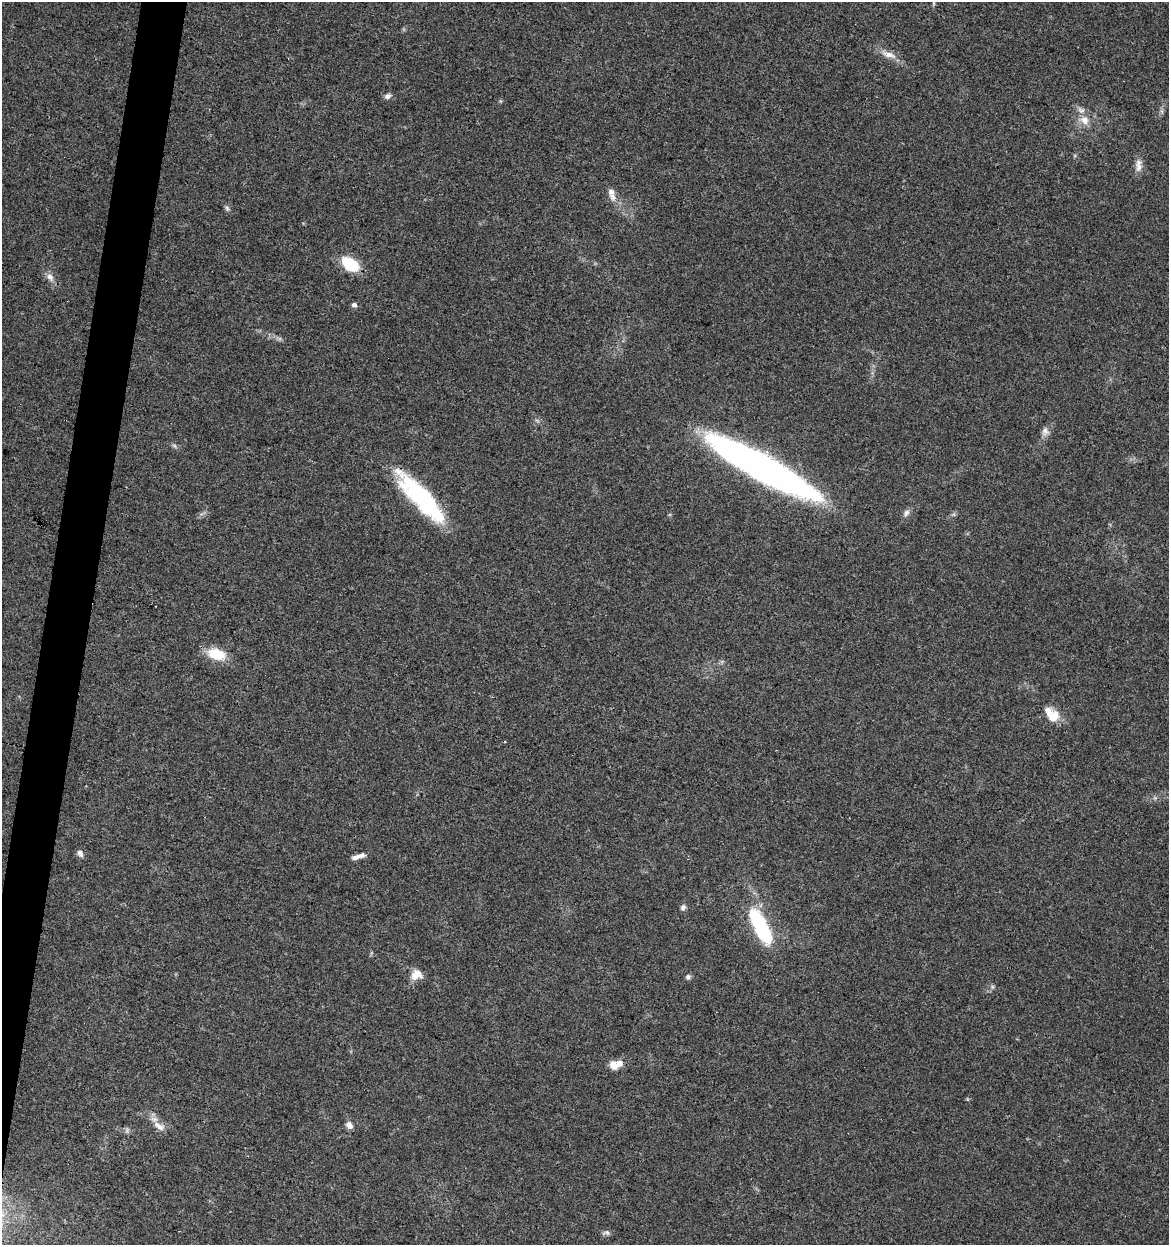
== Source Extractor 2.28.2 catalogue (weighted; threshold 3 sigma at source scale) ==
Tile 7 of 4 x 4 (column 3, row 2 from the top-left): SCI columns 2623-3789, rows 2488-3730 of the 5182 x 4982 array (HDU 1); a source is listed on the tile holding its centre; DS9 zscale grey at full resolution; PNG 1171 x 1247 px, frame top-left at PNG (2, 2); no overlay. Shown black and unused: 3% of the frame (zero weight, under 3 of 4 exposures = <1% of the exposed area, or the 3 px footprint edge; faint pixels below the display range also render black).
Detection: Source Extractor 2.28.2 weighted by HDU 2 'WHT'; one run over the whole footprint, this tile lists its part. Background 0.0353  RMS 0.0034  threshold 0.0155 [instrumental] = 3 sigma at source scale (4.5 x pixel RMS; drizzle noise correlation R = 1.50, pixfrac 1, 0.0396/0.0396 arcsec/px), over >= 5 px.
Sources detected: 33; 3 inside a brighter object's white glare — not listed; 3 inside a brighter listed object's ellipse — not listed separately; the other 27 listed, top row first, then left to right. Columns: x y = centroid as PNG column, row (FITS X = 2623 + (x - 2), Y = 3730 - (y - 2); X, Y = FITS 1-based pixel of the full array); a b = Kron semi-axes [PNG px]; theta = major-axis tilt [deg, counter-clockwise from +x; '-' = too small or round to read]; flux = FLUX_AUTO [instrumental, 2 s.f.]
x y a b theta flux
934 3 6 4 -89 0.51
889 55 22 8 -16 3.2
388 96 9 6 30 1.1
1084 120 14 11 -40 4.1
1139 167 13 10 68 2.4
613 197 13 9 -54 2.2
227 208 8 5 -63 0.79
350 264 16 9 -34 18
50 277 11 7 -47 1.9
354 305 6 5 - 1.1
1045 431 12 10 83 1.8
174 446 7 4 -45 0.66
766 468 102 20 -29 180
424 498 73 18 -42 37
906 513 10 6 58 1.3
216 654 21 12 -15 9.4
1052 718 20 10 39 4.1
80 853 10 6 -62 1.3
358 856 18 5 17 2.1
683 908 8 6 62 1
759 924 39 15 -61 28
416 975 14 11 31 4
688 977 7 6 - 0.9
613 1065 11 8 -57 2.8
349 1125 8 7 - 2
159 1126 20 8 -33 3.2
606 1233 10 6 -1 1